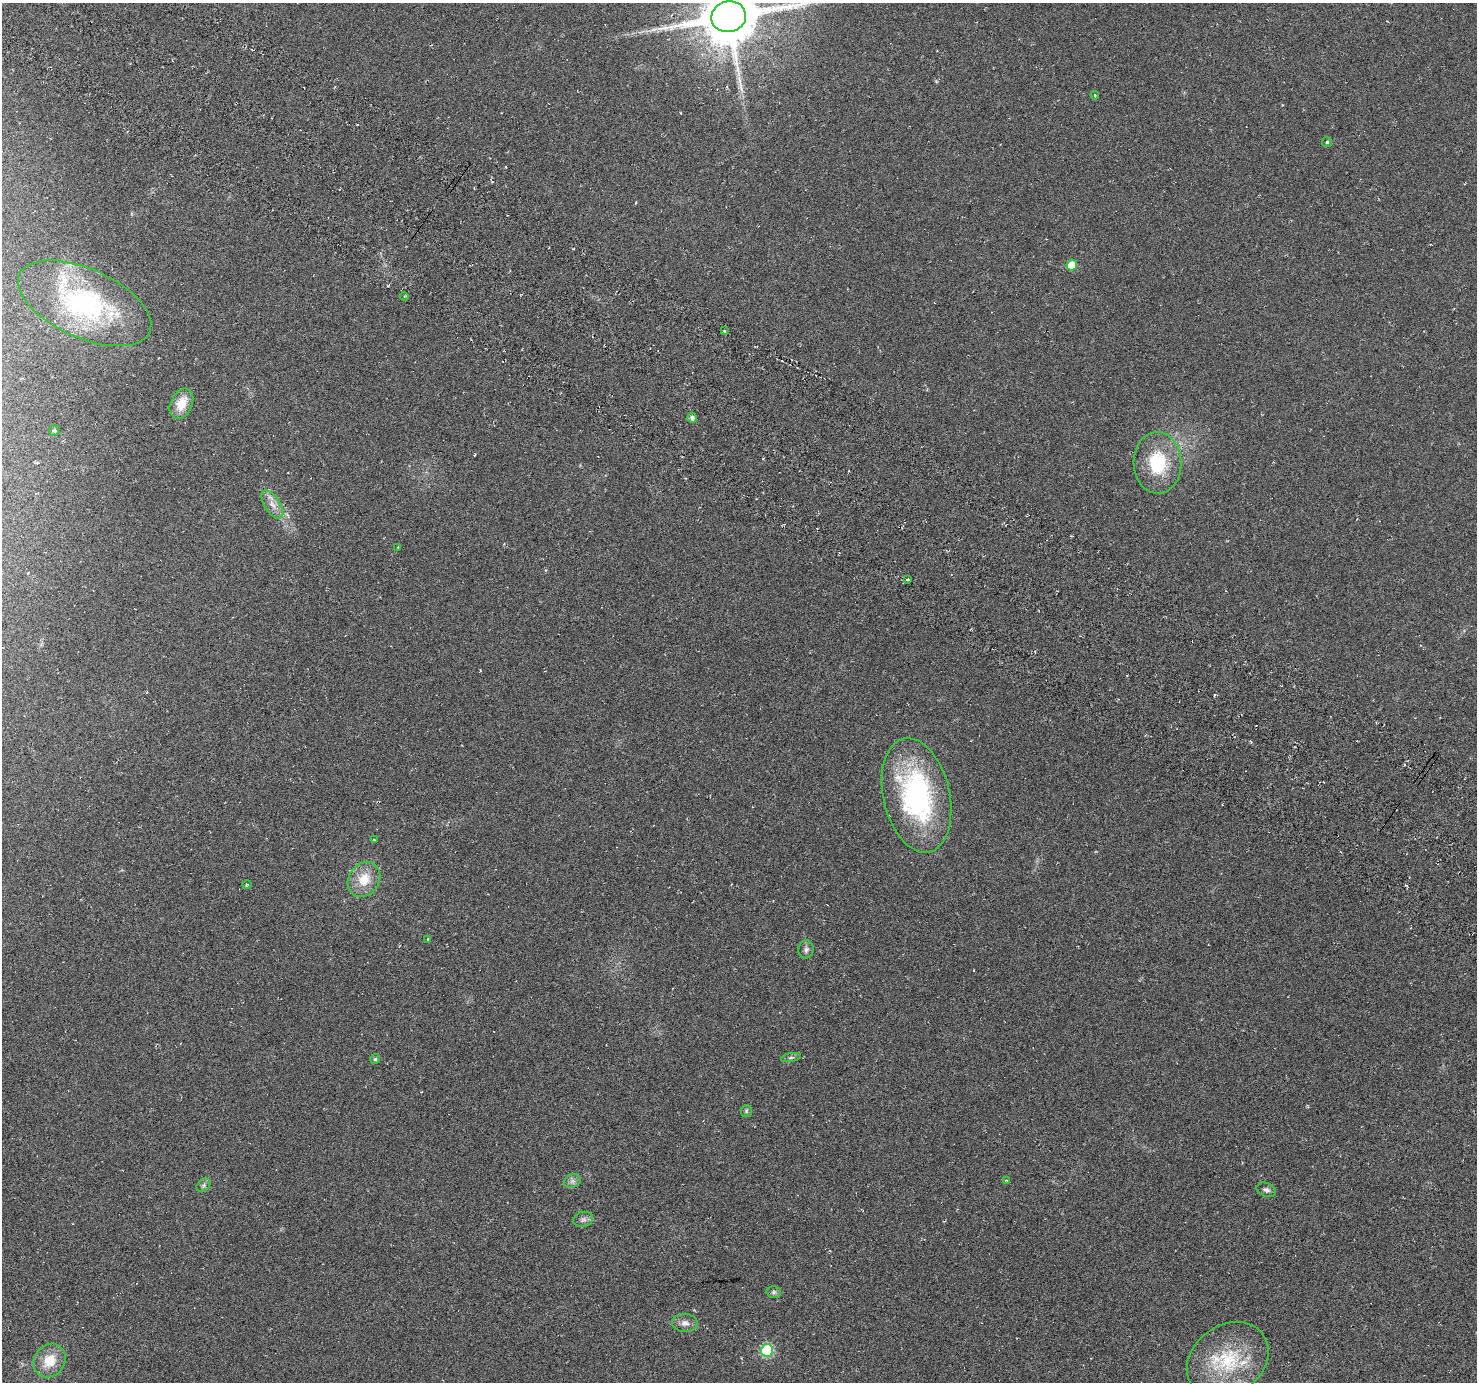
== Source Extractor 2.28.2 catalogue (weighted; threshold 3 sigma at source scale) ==
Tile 11 of 4 x 4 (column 3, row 3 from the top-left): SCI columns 2983-4457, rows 1619-2998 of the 5972 x 6063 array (HDU 1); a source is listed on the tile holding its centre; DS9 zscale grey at full resolution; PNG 1479 x 1384 px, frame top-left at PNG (2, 3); each listed source drawn as its Kron ellipse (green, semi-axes under 4 px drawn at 4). Shown black and unused: <1% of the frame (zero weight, under 3 of 6 exposures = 3% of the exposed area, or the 3 px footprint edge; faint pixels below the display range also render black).
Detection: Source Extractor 2.28.2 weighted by HDU 2 'WHT'; one run over the whole footprint, this tile lists its part. Background -0.00391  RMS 0.0056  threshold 0.0231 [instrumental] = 3 sigma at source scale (4.09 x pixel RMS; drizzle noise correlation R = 1.36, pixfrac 0.8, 0.0396/0.0396 arcsec/px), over >= 5 px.
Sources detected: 34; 1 long thin detection or spike segment (spike, bleed or trail) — neither listed nor drawn; the other 33 listed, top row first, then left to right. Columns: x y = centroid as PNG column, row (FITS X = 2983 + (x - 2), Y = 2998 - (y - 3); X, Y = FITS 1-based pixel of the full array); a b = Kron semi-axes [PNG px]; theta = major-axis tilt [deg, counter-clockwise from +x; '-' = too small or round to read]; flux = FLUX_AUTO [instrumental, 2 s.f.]
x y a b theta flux
729 17 17 15 13 3700
1095 95 4 3 - 0.61
1327 142 5 5 - 0.83
1072 265 5 5 - 11
404 296 4 3 - 0.52
85 303 71 34 -24 79
724 331 3 3 - 0.65
181 404 16 10 64 9.8
692 418 5 4 - 1.8
54 431 5 5 - 0.94
1158 463 31 24 -88 28
272 505 16 7 -57 4.5
398 547 3 3 - 0.38
908 579 4 3 - 0.61
917 795 58 33 -77 100
374 839 4 2 - 0.38
364 880 18 15 56 11
247 884 4 3 - 0.47
428 939 4 3 - 0.49
806 949 9 7 81 1.8
791 1057 10 4 11 1.2
375 1059 5 5 - 0.73
746 1111 6 5 - 0.84
1006 1180 3 2 - 0.37
572 1181 9 6 21 1.8
203 1185 8 5 42 1.2
1266 1190 10 6 -23 1.7
583 1219 10 7 14 1.9
774 1292 7 6 - 1.2
685 1323 13 9 -2 3.1
767 1350 6 6 - 51
1228 1360 44 34 36 38
50 1361 17 15 56 11
Isophote crosses this tile's border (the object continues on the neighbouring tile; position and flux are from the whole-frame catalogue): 1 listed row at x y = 729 17